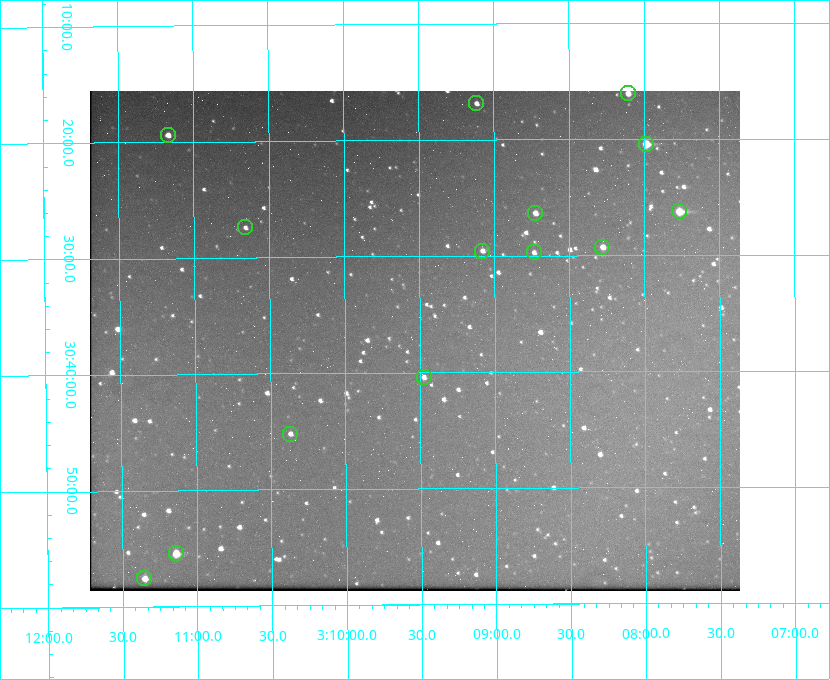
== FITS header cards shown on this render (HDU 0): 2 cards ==
NAXIS1  =                  650 / Width of table row in bytes
NAXIS2  =                  500 / Number of rows in table

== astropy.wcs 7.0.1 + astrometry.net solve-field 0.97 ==
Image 650 x 500 px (HDU 0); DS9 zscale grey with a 90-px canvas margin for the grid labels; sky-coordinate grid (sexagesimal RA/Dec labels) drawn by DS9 from the SOLVED WCS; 14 Tycho-2 reference stars matched to detected sources circled (green)
Header WCS: none
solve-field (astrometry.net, Tycho-2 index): SOLVED blind (the file carries no WCS)
Solved WCS: RA---TAN-SIP/DEC--TAN-SIP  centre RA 03:09:32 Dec +30:37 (47.38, +30.62 deg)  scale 5.17 arcsec/px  FOV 56.0' x 43.1'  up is -180 deg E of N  parity flipped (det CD > 0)
(file carries no celestial WCS; the grid is the blind solution)
Tycho-2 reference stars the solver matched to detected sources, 14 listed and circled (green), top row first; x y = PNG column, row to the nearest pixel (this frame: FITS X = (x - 90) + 1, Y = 500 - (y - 91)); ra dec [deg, ICRS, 3 dp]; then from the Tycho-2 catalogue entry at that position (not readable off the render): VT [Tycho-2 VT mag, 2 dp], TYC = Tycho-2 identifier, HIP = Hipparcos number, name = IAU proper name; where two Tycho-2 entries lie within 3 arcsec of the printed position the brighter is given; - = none
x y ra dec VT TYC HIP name
628 93 47.027 +30.268 10.45 2339-1565-1 - -
476 103 47.279 +30.281 11.50 2340-853-1 - -
168 135 47.792 +30.323 11.52 2340-1736-1 - -
646 144 46.997 +30.341 9.26 2339-1426-1 - -
679 211 46.942 +30.437 9.50 2339-1638-1 - -
535 213 47.182 +30.439 11.33 2339-1340-1 - -
245 227 47.665 +30.457 11.70 2340-1064-1 - -
602 247 47.070 +30.488 10.91 2339-1082-1 - -
482 251 47.270 +30.492 11.72 2340-1534-1 - -
534 252 47.184 +30.495 11.78 2339-1503-1 - -
424 377 47.369 +30.674 11.68 2340-1714-1 - -
290 434 47.592 +30.753 11.61 2340-1087-1 - -
176 553 47.785 +30.924 10.11 2340-1700-1 - -
144 578 47.838 +30.960 11.41 2340-1051-1 - -